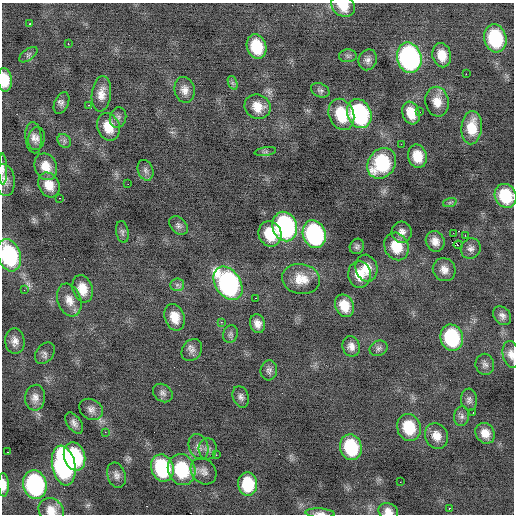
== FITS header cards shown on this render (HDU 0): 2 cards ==
NAXIS1  =                  512 / Axis length
NAXIS2  =                  512 / Axis length

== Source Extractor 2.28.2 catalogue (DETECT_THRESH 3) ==
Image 512 x 512 px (HDU 0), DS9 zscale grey, 1 PNG px = 1 image px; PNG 516 x 516 px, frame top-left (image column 1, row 512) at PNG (2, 3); each listed source drawn as its Kron ellipse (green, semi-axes under 4 px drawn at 4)
Background -0.147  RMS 0.98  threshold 2.93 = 3 sigma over >= 5 px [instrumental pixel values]
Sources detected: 113; all 113 listed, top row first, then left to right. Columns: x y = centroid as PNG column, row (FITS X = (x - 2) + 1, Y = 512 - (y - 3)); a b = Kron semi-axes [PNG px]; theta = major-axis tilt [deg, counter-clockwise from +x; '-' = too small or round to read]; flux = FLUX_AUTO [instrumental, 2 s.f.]
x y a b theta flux
343 6 12 10 -32 1100
30 24 3 2 - 58
495 38 14 11 -76 4200
68 44 3 2 - 160
257 47 13 9 -72 2100
28 55 10 5 37 180
442 55 12 9 -77 960
348 56 9 6 4 160
409 58 15 12 -76 16000
368 60 10 8 67 310
466 74 2 2 - 450
5 80 12 7 -85 1400
233 83 7 4 -71 150
185 90 13 10 -76 510
320 90 10 6 -24 200
101 94 18 9 83 700
437 102 15 11 -80 870
62 103 11 7 65 250
88 105 3 2 - 83
257 107 13 12 - 930
420 112 2 2 - 120
411 113 11 8 -71 1200
341 114 16 12 -68 2200
359 114 15 11 -69 8400
118 118 10 8 76 270
108 127 14 11 -69 1300
472 128 17 10 85 1400
33 138 16 8 -85 430
37 138 11 8 79 340
64 141 7 6 - 180
401 144 2 2 - 270
265 152 11 4 9 120
417 156 12 9 -76 1200
382 163 16 13 53 4900
46 167 14 11 -67 1000
3 169 16 4 -89 260
145 170 10 7 -71 260
5 180 16 10 -81 490
128 184 2 2 - 87
49 185 13 10 -64 1000
506 196 12 10 -63 2600
60 198 2 2 - 46
450 202 7 4 19 110
179 225 11 7 -47 230
285 227 15 12 -75 12000
122 232 11 6 -80 180
402 232 10 10 - 420
453 233 3 2 - 63
270 234 13 11 -67 1800
314 234 14 11 -71 11000
465 235 2 2 - 170
435 241 10 9 - 520
458 245 4 3 - 1300
357 246 8 7 - 180
396 246 14 12 -66 1700
471 248 10 9 - 320
9 255 16 11 -71 6900
366 268 14 11 -77 890
444 270 12 11 - 530
359 274 13 11 -85 1000
301 279 19 15 -11 1200
228 283 18 12 -57 14000
177 285 6 6 - 190
82 289 14 10 -73 1000
24 290 2 2 - 69
255 298 2 2 - 390
69 300 17 11 -71 750
344 306 12 9 -66 1100
502 316 10 8 -50 310
175 317 13 10 -73 1000
221 322 3 3 - 85
257 324 9 7 -73 470
230 334 9 7 64 190
452 338 13 11 -75 5100
15 341 13 10 -85 440
351 346 10 8 -69 420
379 348 9 7 24 220
192 350 12 9 54 350
45 353 12 8 53 240
511 354 13 8 -79 460
485 364 10 9 - 270
269 370 10 8 83 250
163 393 10 8 -38 260
241 397 11 8 -70 260
35 398 13 10 85 440
469 400 11 8 -86 250
91 409 12 10 -31 380
473 412 3 2 - 61
462 416 10 7 81 250
74 423 12 7 -54 310
409 427 14 11 -71 2200
105 432 2 2 - 190
485 433 11 9 -56 690
436 436 13 11 -64 750
199 447 13 9 -69 380
351 447 13 10 -73 3900
208 449 10 9 - 280
7 452 2 2 - 60
216 455 2 2 - 200
74 457 14 10 -75 4800
64 466 20 11 -79 13000
162 468 14 11 -71 4700
182 470 16 13 -68 4000
204 471 14 11 -47 470
116 475 13 9 -71 340
400 482 2 2 - 120
248 484 11 9 -86 2800
4 485 12 5 -88 510
35 485 14 11 -75 9300
449 508 3 2 - 830
51 510 13 11 -44 820
388 511 10 8 -22 520
320 513 14 4 -3 270
At the frame edge (FLAGS 8, measured only in part): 11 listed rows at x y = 343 6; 5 80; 3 169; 5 180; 506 196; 9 255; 511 354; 4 485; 51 510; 388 511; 320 513